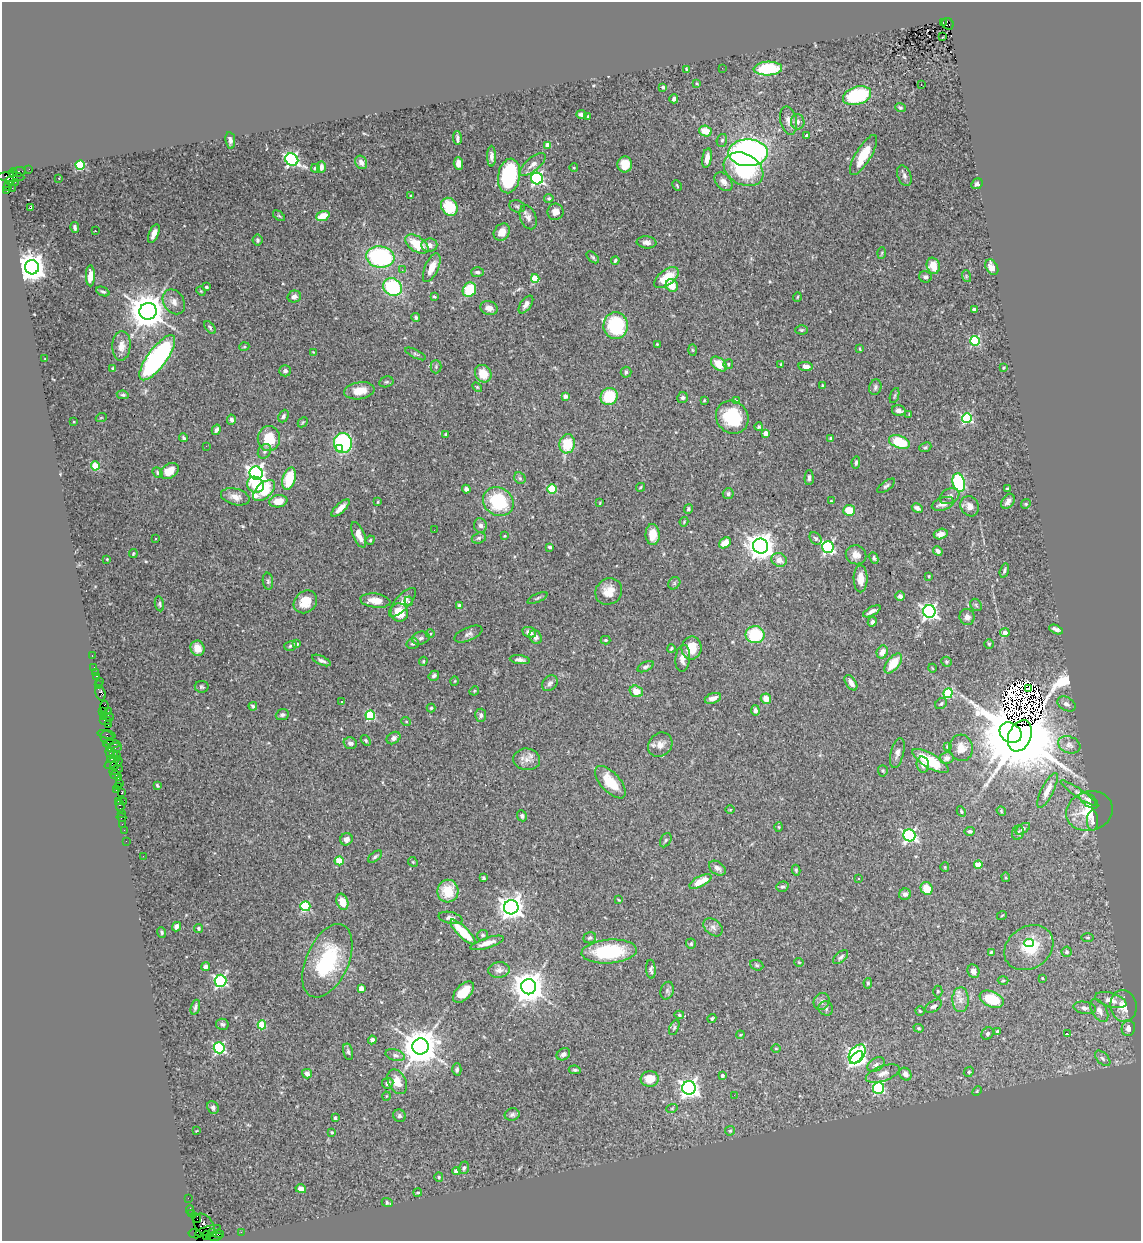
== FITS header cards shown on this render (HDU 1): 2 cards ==
NAXIS1  =                 1139
NAXIS2  =                 1239

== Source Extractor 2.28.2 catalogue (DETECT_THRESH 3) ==
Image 1139 x 1239 px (HDU 1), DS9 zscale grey, 1 PNG px = 1 image px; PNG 1143 x 1243 px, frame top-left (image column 1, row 1239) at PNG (2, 2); each listed source drawn as its Kron ellipse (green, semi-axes under 4 px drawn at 4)
Background 1.78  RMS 0.043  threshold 0.128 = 3 sigma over >= 5 px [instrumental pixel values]
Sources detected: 477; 1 with non-positive FLUX_AUTO (blend fragments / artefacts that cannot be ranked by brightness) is neither listed nor drawn; the other 476 listed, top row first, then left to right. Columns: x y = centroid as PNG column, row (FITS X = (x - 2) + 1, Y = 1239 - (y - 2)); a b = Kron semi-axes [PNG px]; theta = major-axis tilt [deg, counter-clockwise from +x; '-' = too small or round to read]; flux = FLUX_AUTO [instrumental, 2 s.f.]
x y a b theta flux
943 23 3 2 - 390
948 24 6 5 - 610
943 37 3 2 - 7.6
722 68 3 2 - 5.8
686 69 3 2 - 2.8
768 69 14 7 3 140
697 83 3 2 - 3
921 85 2 2 - 3.7
663 87 3 3 - 4
857 96 14 9 17 210
674 99 4 3 - 7.3
900 108 5 4 - 4
581 114 5 3 - 10
588 116 3 3 - 2.9
788 121 14 8 -76 19
798 122 7 6 - 9.8
705 131 6 5 - 45
806 136 3 3 - 6.4
457 138 7 3 -88 7.2
230 140 8 5 -81 8.3
722 140 7 5 72 5.4
548 145 4 4 - 48
748 153 20 13 0 960
863 155 23 8 59 74
491 156 10 4 90 11
707 158 10 4 82 21
292 159 7 5 -33 720
361 162 7 5 -59 12
458 163 6 4 -86 20
533 164 16 6 40 18
625 164 8 7 - 43
80 165 4 4 - 230
321 167 6 4 88 10
315 168 4 3 - 5.5
574 168 4 3 - 2.2
29 169 2 2 - 36
743 169 21 15 -30 240
19 172 7 5 5 330
13 173 4 3 - 420
509 176 17 11 81 250
904 176 11 6 -70 11
11 177 13 5 -2 1300
59 178 3 3 - 3.8
537 179 6 5 - 570
10 181 4 3 - 740
15 182 2 2 - 61
723 182 10 7 -48 16
977 184 6 5 - 7.7
677 185 5 3 - 3
8 187 4 3 - 52
12 188 2 2 - 35
7 191 3 2 - 520
411 196 4 3 - 3.3
549 198 4 4 - 4.4
517 206 8 6 -15 5.9
31 207 3 3 - 22
449 207 9 8 - 79
555 212 8 8 - 20
279 216 7 3 -36 4
323 216 7 4 19 56
528 217 12 8 -70 15
75 228 5 3 - 5.7
95 231 3 2 - 5.3
502 232 9 7 53 28
154 234 10 5 67 18
257 240 5 5 - 5.3
646 242 10 6 -6 13
417 244 13 7 -34 82
429 245 8 6 5 16
882 253 5 3 - 2.8
380 257 14 10 -8 360
593 257 7 4 -44 5.1
615 260 4 3 - 4.3
933 266 8 6 -73 46
32 267 7 7 - 3600
992 267 8 5 -60 24
432 268 15 6 66 39
402 270 2 2 - 7.7
477 272 6 5 - 7.1
90 276 11 4 90 50
966 276 6 3 -73 3.4
925 277 6 5 - 7.1
535 278 4 4 - 85
666 278 14 7 37 74
672 285 6 5 - 41
206 287 3 3 - 5.6
392 287 10 8 -32 220
469 290 7 6 - 100
103 291 7 4 -24 5.6
201 291 5 4 - 2.7
294 296 7 6 - 11
434 297 3 3 - 3.3
797 297 5 3 - 2.4
174 302 13 10 -57 22
526 305 10 5 55 13
489 308 9 7 -17 17
974 309 4 3 - 4.4
148 311 8 8 - 7300
416 318 5 4 - 4.9
616 326 13 12 - 200
210 327 7 4 -53 5.3
801 330 6 4 -1 4.2
975 341 5 5 - 250
657 344 3 2 - 2.3
121 346 15 9 86 28
244 347 5 3 - 2.8
860 349 4 3 - 2.8
692 350 5 3 - 3.1
313 352 3 2 - 2.7
416 354 11 3 -26 5.3
157 358 27 9 53 700
45 359 3 2 - 1.9
719 364 9 6 -39 54
728 364 5 5 - 4.6
781 364 3 2 - 2.1
806 366 7 4 -7 18
436 367 7 5 90 5
113 368 4 4 - 4.5
1003 368 4 4 - 3.4
285 371 6 5 - 9.9
626 372 5 5 - 6.7
483 374 9 8 - 47
386 382 7 5 14 5.1
822 386 3 3 - 3.7
477 387 6 3 -45 3.1
875 387 8 6 74 7.4
359 391 15 8 8 42
123 395 6 4 -9 4.8
565 396 4 3 - 14
609 396 9 8 - 120
895 396 8 3 71 3.8
683 398 6 5 - 6.3
704 400 3 2 - 2.7
736 400 3 3 - 8.6
899 411 7 5 -16 13
909 415 3 2 - 2.6
283 416 6 5 - 6.9
732 417 17 15 -47 140
101 418 5 3 - 2.6
967 418 5 5 - 280
232 420 5 4 - 8.8
74 422 2 2 - 2.2
303 422 6 4 45 4
759 427 4 4 - 3.5
216 430 5 4 - 10
766 433 4 4 - 21
445 434 4 3 - 3.4
184 438 4 3 - 5.9
269 438 12 11 - 78
831 438 4 4 - 4.6
899 442 11 6 -20 140
343 443 10 9 - 250
567 444 9 8 - 85
206 446 2 2 - 7.9
925 447 6 4 22 4.8
339 449 3 2 - 9.6
264 451 8 6 53 8.1
856 463 6 4 78 6.3
95 466 4 4 - 88
169 471 10 7 32 38
157 472 5 4 - 5.6
256 473 6 6 - 1200
520 478 6 5 - 5.6
809 478 7 4 88 7.4
289 479 11 6 74 110
959 483 9 6 -74 270
255 485 9 7 -33 69
886 486 10 4 36 6.8
640 487 5 3 - 2.7
466 489 4 4 - 8.7
552 489 4 4 - 140
1007 489 4 3 - 3.7
264 491 13 7 43 140
728 494 5 5 - 7.2
949 496 10 7 28 11
235 497 14 8 -14 21
278 501 9 6 10 39
831 501 3 2 - 2.2
1008 501 8 5 54 14
378 502 4 3 - 2.7
498 502 16 14 -34 190
600 503 3 2 - 2.4
943 504 11 6 18 21
1026 504 5 4 - 3.6
970 506 10 9 - 19
340 508 12 4 43 24
917 508 6 4 -29 10
688 509 5 4 - 4.6
849 510 5 5 - 58
684 522 5 3 - 2.4
480 525 7 6 - 9.1
434 530 2 2 - 6.5
941 534 7 5 18 17
359 535 13 5 -67 23
653 535 10 7 -87 40
504 536 3 3 - 2.4
479 538 7 5 17 7.1
815 538 7 5 -49 5.7
155 539 3 3 - 16
370 540 5 4 - 3.7
725 543 6 5 - 31
761 546 7 7 - 3400
550 547 4 3 - 5.6
828 547 6 5 - 470
938 551 5 4 - 9.1
133 554 4 3 - 3
856 555 10 9 - 21
874 558 6 4 -65 5.3
107 559 2 2 - 2.2
779 560 8 6 -25 24
1004 570 7 4 74 5.2
929 576 3 3 - 2.6
861 579 13 7 -89 30
268 581 8 5 -82 6.3
674 583 7 5 47 5.2
609 591 14 12 39 39
900 596 5 4 - 9.5
538 598 11 3 24 4.6
375 601 15 7 -7 36
409 601 5 4 - 6.8
305 602 12 10 40 49
402 602 18 7 47 24
159 604 7 4 -79 5.2
976 605 7 5 -47 5.2
460 606 4 4 - 20
872 611 10 4 28 14
929 611 6 6 - 930
399 613 9 8 - 66
967 617 8 7 - 17
872 622 5 4 - 6
1056 629 7 4 -26 11
529 632 7 5 -23 17
1005 633 5 4 - 21
430 634 4 3 - 2.4
468 634 15 6 23 12
755 635 9 8 - 130
536 637 7 6 - 13
421 638 9 6 14 10
606 640 5 4 - 3.9
296 644 4 4 - 12
413 644 6 5 - 6.5
989 644 5 5 - 4.3
290 646 6 4 17 5.2
198 648 8 7 - 35
671 648 4 3 - 3.5
691 648 11 10 - 56
882 652 7 5 66 22
92 655 4 3 - 52
683 658 13 7 85 21
321 660 10 4 -24 8.8
520 660 10 4 -8 12
423 661 5 3 - 2.9
946 662 5 5 - 4.1
893 663 12 6 51 63
94 667 2 2 - 67
646 667 8 4 26 6.6
932 668 4 3 - 1.9
95 673 3 2 - 72
96 676 4 3 - 180
434 676 6 4 32 5.9
99 681 2 2 - 31
455 681 5 3 - 2.3
550 683 9 6 47 9.4
851 683 9 5 -56 17
99 685 4 2 - 100
202 687 7 6 - 5
1028 688 3 2 - 3.4
474 691 5 4 - 3
636 691 7 5 -19 33
100 693 7 5 -73 690
948 693 5 4 - 170
713 698 8 5 19 16
766 699 5 5 - 27
341 702 3 3 - 10
941 704 6 5 - 5.2
1066 704 10 6 -30 12
253 706 4 3 - 4.7
104 707 6 2 84 260
431 708 4 4 - 3.3
755 710 5 4 - 10
109 711 3 2 - 290
102 712 3 2 - 130
282 715 7 5 23 6.4
370 715 5 5 - 190
481 715 6 5 - 9.1
103 717 3 2 - 130
109 717 4 3 - 280
106 720 6 2 0 150
406 721 5 3 - 2.6
108 725 2 2 - 140
1010 733 12 9 -33 13000
107 734 9 3 -13 210
1020 736 16 11 67 47000
107 738 7 6 - 540
393 738 7 5 35 10
366 740 6 4 -50 4.2
350 743 7 5 -17 11
112 744 8 3 0 470
660 745 13 11 43 22
1069 745 11 8 -20 15
947 747 3 3 - 3.2
114 748 8 4 8 1100
961 748 13 11 -77 28
110 753 5 3 - 220
114 753 2 2 - 110
897 753 15 6 77 15
117 755 2 2 - 84
947 758 7 6 - 13
112 759 4 3 - 280
527 759 13 11 -5 26
930 761 20 7 -30 120
112 762 8 4 37 260
116 764 7 3 43 480
923 765 8 6 -76 14
116 770 7 3 18 590
883 771 5 5 - 4
115 775 4 3 - 140
119 778 3 3 - 790
610 782 20 9 -47 78
120 783 2 2 - 180
157 785 4 3 - 3.2
118 786 3 2 - 53
116 790 3 2 - 120
1047 790 19 6 64 28
122 793 3 3 - 280
1079 793 21 4 -35 13
1089 800 11 6 -38 12
118 801 3 3 - 120
123 801 2 2 - 51
120 806 6 3 -78 280
730 810 5 3 - 2.6
961 811 5 3 - 3
1001 811 5 4 - 3.4
1089 811 23 19 16 81
121 813 3 2 - 150
522 816 5 4 - 6.3
121 817 5 3 - 190
1093 821 10 5 -90 9.7
122 824 2 2 - 57
779 827 5 3 - 2.6
1023 829 8 4 32 6.6
124 830 2 2 - 70
970 831 5 4 - 5.1
1018 833 7 5 71 7.6
909 835 6 6 - 580
346 839 6 6 - 13
666 840 8 5 60 5.6
126 841 2 2 - 50
143 856 2 2 - 4.9
375 857 8 4 38 6.5
339 861 4 4 - 84
413 862 5 4 - 3.3
978 865 4 4 - 75
945 867 5 4 - 2.8
717 868 9 6 -35 13
796 870 5 3 - 5.1
1006 877 4 3 - 2.7
483 878 3 3 - 5.7
859 879 3 2 - 3.2
700 881 12 5 27 45
782 887 6 5 - 6
927 888 6 6 - 51
448 891 11 10 - 74
905 894 6 5 - 11
619 900 4 3 - 2.4
342 902 8 5 -70 42
305 906 5 5 - 230
511 907 7 7 - 2500
1002 915 5 3 - 2.4
450 918 12 6 -12 11
176 927 5 4 - 13
713 927 11 7 -39 13
198 928 4 4 - 4.2
162 932 5 4 - 4.8
463 932 16 5 -45 110
483 935 5 5 - 6.1
590 938 6 5 - 5.4
1088 938 6 3 0 3.1
487 943 17 5 17 28
1029 943 4 4 - 19
691 944 5 5 - 5.2
1029 948 26 21 33 100
609 951 28 12 4 200
991 952 4 4 - 3.7
1066 952 5 5 - 6
841 957 9 5 42 7.7
327 961 39 21 66 230
799 962 4 4 - 2.7
757 965 7 5 -22 5.2
205 967 4 4 - 12
651 969 9 4 -86 6.7
499 970 10 7 6 15
973 971 7 5 -64 17
1042 978 3 3 - 2.1
220 981 6 5 - 450
1003 981 5 3 - 3
868 983 5 4 - 4.3
529 987 7 7 - 5100
361 988 4 4 - 26
667 991 9 6 76 7.9
938 991 6 4 -89 4.3
463 992 13 7 46 50
992 999 13 7 -23 97
960 1000 12 8 -90 21
1111 1000 16 7 -16 24
822 1002 9 7 55 11
934 1006 9 5 32 8.1
1123 1006 16 13 -82 47
195 1007 7 4 72 7.2
826 1008 7 7 - 7.3
1085 1008 11 6 -9 12
1099 1010 13 7 -60 19
920 1011 5 4 - 3.3
679 1015 5 4 - 3.6
712 1018 4 3 - 3.9
222 1024 6 5 - 6.7
262 1025 4 4 - 120
674 1028 8 4 64 5.6
919 1028 5 4 - 3.5
1128 1028 8 6 77 13
997 1032 4 3 - 5.6
987 1033 7 5 48 7.3
1068 1034 3 2 - 26
740 1035 4 3 - 2.3
372 1040 4 4 - 11
421 1046 8 8 - 7300
219 1048 5 5 - 370
776 1048 5 3 - 2.5
348 1052 8 5 -77 6.5
563 1054 7 5 32 10
857 1054 10 7 53 970
395 1055 10 5 -16 10
856 1057 8 4 46 590
1103 1058 9 5 -46 8.5
876 1065 9 6 32 9.7
457 1069 6 4 87 5
575 1070 6 4 -8 4.7
969 1072 5 4 - 4.2
307 1074 5 5 - 15
883 1074 18 7 19 21
905 1074 7 5 -51 15
722 1075 3 3 - 7.9
650 1079 9 8 - 53
397 1082 13 8 -63 40
388 1083 6 5 - 14
689 1088 7 6 - 1600
879 1088 6 5 - 290
977 1091 6 3 46 2.9
734 1095 2 2 - 6.2
386 1096 4 3 - 2.2
213 1107 6 5 - 7.4
672 1108 6 3 19 3
512 1115 7 6 - 8.1
399 1116 6 6 - 6.7
335 1118 3 3 - 3.7
196 1131 3 2 - 1.9
730 1131 5 4 - 3.6
332 1132 4 3 - 2.5
464 1168 6 5 - 7.2
456 1171 4 4 - 19
439 1177 5 4 - 3.3
301 1189 5 4 - 19
418 1193 4 3 - 4
188 1198 2 2 - 52
387 1203 6 4 -24 4.3
190 1210 5 2 - 82
191 1214 3 2 - 120
196 1218 5 3 - 140
204 1225 13 8 -49 1200
208 1231 13 3 17 860
241 1232 2 2 - 41
212 1233 4 4 - 300
195 1234 7 4 -12 57
218 1234 5 4 - 310
207 1235 4 3 - 65
215 1236 8 3 3 480
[1 non-positive-flux detection neither listed nor drawn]